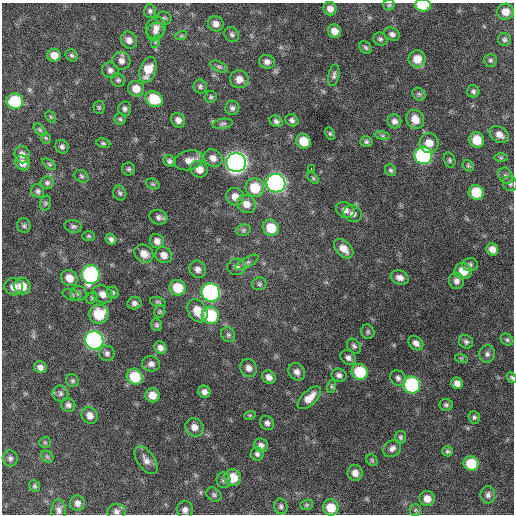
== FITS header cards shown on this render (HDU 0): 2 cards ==
NAXIS1  =                  512 / Axis length
NAXIS2  =                  512 / Axis length

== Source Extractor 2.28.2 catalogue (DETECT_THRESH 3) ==
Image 512 x 512 px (HDU 0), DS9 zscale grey, 1 PNG px = 1 image px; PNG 516 x 516 px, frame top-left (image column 1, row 512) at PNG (2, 3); each listed source drawn as its Kron ellipse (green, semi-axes under 4 px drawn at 4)
Background 666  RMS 20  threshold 60.1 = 3 sigma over >= 5 px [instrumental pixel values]
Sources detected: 191; all 191 listed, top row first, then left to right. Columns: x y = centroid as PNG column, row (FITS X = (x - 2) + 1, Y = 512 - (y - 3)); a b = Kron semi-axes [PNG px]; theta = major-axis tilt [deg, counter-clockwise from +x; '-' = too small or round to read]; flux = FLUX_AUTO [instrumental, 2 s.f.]
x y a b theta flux
389 5 5 5 - 2200
423 5 8 6 -3 57000
330 9 7 6 - 8500
150 11 7 6 - 3300
505 12 8 8 - 14000
164 18 7 7 - 3100
216 24 8 7 - 7900
156 28 11 9 59 8200
155 31 9 8 - 6600
334 31 7 6 - 11000
232 34 8 7 - 3400
392 34 8 6 -26 4800
181 36 6 4 17 1800
380 39 7 6 - 3200
129 40 9 7 -50 7700
504 40 6 6 - 3100
155 42 6 4 72 2000
366 47 7 5 -45 2600
54 55 7 6 - 11000
72 55 6 5 - 2700
417 59 8 8 - 17000
490 60 7 6 - 2900
122 61 9 8 - 7300
267 62 8 7 - 6200
219 66 9 5 -26 2800
110 70 8 7 - 5200
148 70 13 8 70 23000
334 75 11 5 79 4000
239 79 9 9 - 10000
118 80 7 6 - 3100
200 87 7 6 - 3100
136 89 8 7 - 15000
473 91 6 6 - 3300
419 94 7 5 -44 2900
211 97 6 6 - 2400
154 99 9 7 -29 39000
15 101 8 8 - 62000
99 107 6 5 - 2300
232 108 7 7 - 4300
125 109 7 6 - 4100
51 117 6 4 -46 1800
120 119 5 5 - 2300
415 119 10 8 -61 16000
178 120 7 6 - 7500
292 120 7 5 -36 3800
276 121 7 5 -29 3500
394 121 7 7 - 5700
223 124 10 5 9 3200
40 130 7 4 -48 2300
330 133 6 4 -62 2000
499 135 10 7 -35 9000
382 136 7 4 -9 2400
46 138 5 5 - 1900
477 140 8 7 - 24000
304 141 7 7 - 23000
366 142 6 5 - 3200
103 143 7 4 -10 2300
429 143 10 9 - 14000
62 147 7 6 - 3700
22 155 9 7 -71 7100
423 155 9 8 - 240000
213 158 10 8 -37 8500
501 158 7 4 0 2100
189 160 15 9 14 12000
450 160 8 5 -74 2600
169 161 6 5 - 3700
236 162 10 9 - 890000
23 163 8 6 -46 9900
49 164 8 4 -36 2100
468 166 6 5 - 2100
311 168 3 2 - 2200
129 169 6 6 - 2700
199 169 9 8 - 15000
391 170 6 5 - 2700
81 176 7 6 - 3100
506 176 8 6 -58 3700
313 178 7 4 -45 2100
47 183 6 6 - 3300
276 183 9 9 - 510000
153 184 7 5 -21 2300
510 184 8 7 - 3600
255 188 9 9 - 36000
38 191 7 6 - 3300
476 192 7 7 - 32000
120 193 7 6 - 3000
235 197 9 8 - 12000
46 203 8 5 74 2900
246 204 10 8 -37 13000
345 210 9 7 -26 7200
353 214 9 8 - 6500
158 217 9 7 -18 5100
24 226 7 6 - 3100
73 226 9 6 -11 3700
271 228 8 8 - 29000
243 230 7 5 21 3100
89 236 6 5 - 2100
111 239 6 5 - 4300
157 241 8 6 -46 7700
344 249 11 7 -45 13000
492 249 6 6 - 9400
144 254 10 8 -39 11000
164 255 9 7 -36 9500
247 262 13 5 30 3900
470 265 7 6 - 3600
236 267 9 8 - 5700
198 269 9 8 - 7100
463 271 8 8 - 21000
91 274 9 9 - 240000
69 278 8 7 - 15000
400 278 9 7 -18 6900
456 281 8 7 - 6400
259 284 7 6 - 2800
22 286 8 8 - 19000
14 287 9 8 - 12000
178 288 8 7 - 31000
211 292 9 9 - 320000
113 293 6 5 - 2500
79 294 8 7 - 3900
102 294 10 8 -32 9600
72 295 9 5 -15 3100
92 298 6 5 - 2200
158 302 8 4 -15 2300
134 303 7 6 - 4800
197 311 12 9 -58 21000
160 312 6 5 - 2000
99 314 10 9 - 44000
210 315 9 8 - 74000
157 325 6 5 - 2700
368 332 7 6 - 2800
228 335 8 6 -53 3300
94 340 9 9 - 420000
507 340 7 5 -38 2600
466 342 7 6 - 3700
416 343 8 6 -42 6400
354 346 8 6 -51 3600
160 348 6 5 - 6400
107 353 8 7 - 4400
487 354 8 7 - 4500
348 358 8 7 - 5500
461 358 6 4 -18 1800
151 364 9 7 -6 5800
40 367 6 6 - 6100
249 368 9 8 - 7700
297 372 9 8 - 6800
360 372 8 7 - 51000
339 375 7 6 - 4800
135 377 8 7 - 41000
269 377 7 6 - 7300
512 377 5 4 - 2100
398 378 8 7 - 4600
73 381 7 6 - 2700
457 383 6 5 - 7700
412 385 9 8 - 150000
331 386 7 4 72 2000
204 392 6 6 - 5500
60 394 8 7 - 4400
152 395 7 7 - 15000
309 398 14 7 44 15000
68 405 7 6 - 4900
446 405 6 6 - 2900
90 415 9 7 -48 9000
250 415 6 3 18 1800
474 417 6 5 - 2800
267 423 7 6 - 4400
194 427 9 9 - 10000
401 437 6 5 - 2600
45 442 6 5 - 2000
261 445 7 6 - 5000
392 448 9 7 40 5500
447 451 5 5 - 2500
257 454 6 6 - 3400
47 457 7 5 -45 2600
10 458 8 7 - 4300
146 460 16 8 -55 9200
372 460 6 5 - 2000
471 464 7 7 - 39000
355 473 8 7 - 8800
233 478 8 8 - 26000
224 480 8 7 - 4000
34 486 6 5 - 2500
214 495 8 6 -40 2900
488 495 8 7 - 4800
427 499 8 7 - 12000
77 503 8 7 - 6500
307 505 6 5 - 2000
281 506 8 6 -76 3500
331 508 8 7 - 25000
59 510 10 7 88 5900
185 510 8 8 - 6000
415 510 6 5 - 2400
116 511 9 7 8 5100
At the frame edge (FLAGS 8, measured only in part): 2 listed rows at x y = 423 5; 512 377